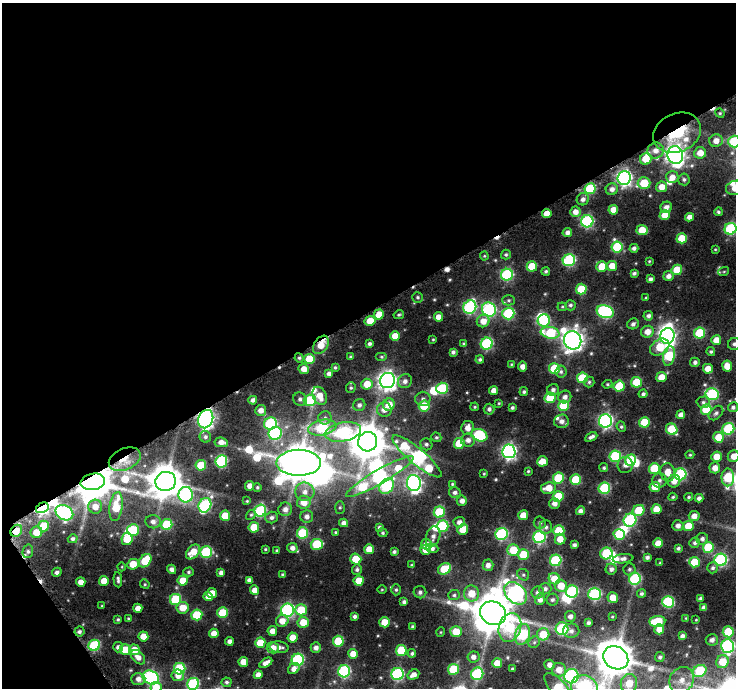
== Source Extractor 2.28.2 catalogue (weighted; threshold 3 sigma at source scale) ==
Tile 1 of 2 x 2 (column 1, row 1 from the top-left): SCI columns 15-748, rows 737-1422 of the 1496 x 1477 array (HDU 1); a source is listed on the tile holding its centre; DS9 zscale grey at full resolution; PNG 738 x 690 px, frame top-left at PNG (2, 3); each listed source drawn as its Kron ellipse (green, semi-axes under 4 px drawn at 4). Shown black and unused: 47% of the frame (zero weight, under 8 of 16 exposures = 3% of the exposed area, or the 3 px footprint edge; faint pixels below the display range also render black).
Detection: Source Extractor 2.28.2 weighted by HDU 2 'WHT'; one run over the whole footprint, this tile lists its part. Background 0.115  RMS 0.019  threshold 0.0795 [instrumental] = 3 sigma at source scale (4.09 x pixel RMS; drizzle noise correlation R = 1.36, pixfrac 0.8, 0.0396/0.0396 arcsec/px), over >= 5 px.
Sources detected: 437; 15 inside a brighter object's white glare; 5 cosmic-ray / hot-pixel residue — neither listed nor drawn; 7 inside a brighter listed object's ellipse — not listed separately; the other 410 listed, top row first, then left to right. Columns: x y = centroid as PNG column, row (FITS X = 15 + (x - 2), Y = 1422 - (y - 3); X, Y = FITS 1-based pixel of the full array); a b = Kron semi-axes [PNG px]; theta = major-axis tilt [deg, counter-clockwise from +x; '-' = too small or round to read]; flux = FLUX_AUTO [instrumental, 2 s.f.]
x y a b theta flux
720 113 5 4 - 2.4
677 133 25 19 23 110
716 141 7 6 - 15
734 142 6 6 - 120
656 151 8 8 - 14
700 153 6 5 - 21
675 155 9 8 - 930
646 159 6 5 - 38
672 177 6 6 - 14
624 178 7 6 - 560
684 179 6 5 - 4.1
644 183 6 6 - 66
662 187 5 5 - 19
735 188 9 7 15 27
590 189 5 5 - 130
612 189 6 6 - 9.1
583 199 6 6 - 7.5
666 207 6 5 - 8.9
613 210 5 5 - 21
575 212 5 5 - 13
718 212 4 4 - 2.8
547 213 5 4 - 19
665 215 5 5 - 28
689 217 4 4 - 11
587 221 6 6 - 240
730 229 6 5 - 180
642 230 5 5 - 40
567 233 5 4 - 7.3
682 238 5 5 - 48
617 247 5 5 - 110
634 248 4 4 - 6.3
715 249 4 3 - 1.5
506 254 5 5 - 3.1
484 256 4 4 - 1.9
569 260 6 6 - 210
649 261 4 3 - 1.9
532 266 5 5 - 50
602 266 5 5 - 39
612 266 5 5 - 24
677 270 5 5 - 46
546 271 4 4 - 3.3
724 271 5 3 - 1.7
634 273 4 3 - 4.1
507 275 6 6 - 200
668 276 5 5 - 8.9
650 279 4 4 - 4.9
581 289 5 5 - 67
418 297 5 5 - 3
646 298 4 3 - 1.9
509 300 6 5 - 3.7
570 305 5 5 - 3.8
470 307 7 6 - 250
562 307 4 4 - 2.1
489 309 7 6 - 260
605 312 9 6 -19 280
508 313 6 6 - 160
379 315 5 5 - 31
399 315 5 3 - 2.4
648 316 5 5 - 5.9
438 317 4 4 - 16
544 320 6 6 - 120
370 321 5 5 - 28
483 321 6 6 - 19
633 324 6 5 - 5.4
647 332 6 6 - 17
550 333 9 6 -9 100
700 333 5 5 - 94
395 336 5 5 - 23
667 336 8 7 - 570
433 339 3 2 - 1.7
573 340 9 8 - 1200
716 340 5 5 - 21
369 344 3 3 - 4
464 344 4 3 - 2.5
487 344 6 6 - 200
734 344 6 6 - 4.8
321 345 10 6 56 25
660 347 10 7 32 58
453 352 4 4 - 4.4
711 352 4 4 - 3.2
669 356 10 6 78 110
351 357 4 3 - 2.2
382 357 6 4 0 2.6
299 358 5 4 - 2.9
309 359 5 5 - 48
480 359 4 4 - 3.6
695 362 5 4 - 5.1
512 364 4 3 - 1.9
522 366 5 4 - 10
727 366 5 5 - 22
335 367 4 3 - 2.4
554 368 5 5 - 76
304 369 5 5 - 14
708 369 5 4 - 20
561 372 6 5 - 4
329 373 4 4 - 6.8
661 377 5 5 - 25
582 378 5 5 - 67
387 381 8 7 - 950
405 381 7 7 - 8.2
589 382 5 5 - 3.2
636 382 5 5 - 58
367 384 5 5 - 31
607 384 5 4 - 2.2
619 386 5 5 - 55
351 388 5 5 - 2.9
442 388 6 5 - 120
553 390 6 5 - 6
494 391 4 4 - 13
524 392 4 4 - 3.2
643 394 4 4 - 4.1
712 394 6 6 - 190
320 396 9 6 -65 21
565 397 7 6 - 8.2
550 398 6 5 - 60
300 399 7 6 - 5.6
423 399 7 7 - 6.1
253 400 4 4 - 6.7
310 400 6 6 - 110
703 402 6 5 - 4.7
499 403 4 3 - 1.8
359 405 6 6 - 6.1
389 405 6 6 - 28
424 406 5 5 - 62
563 406 5 5 - 73
475 407 4 3 - 2
733 407 5 5 - 4.8
512 408 3 3 - 3.5
384 409 7 7 - 14
489 409 5 5 - 5
261 410 5 5 - 12
706 410 5 5 - 71
716 413 8 6 44 5.5
681 415 4 4 - 12
325 418 7 6 - 5.5
206 419 9 7 68 600
561 421 7 7 - 11
605 421 6 6 - 430
644 422 5 5 - 58
270 423 6 6 - 160
322 427 14 7 10 140
621 427 5 4 - 2.9
468 428 7 6 - 14
672 429 6 5 - 72
728 429 6 6 - 150
343 432 18 9 11 180
275 433 7 6 - 210
479 435 8 6 -20 130
205 437 6 5 - 4.3
436 437 5 4 - 3.2
591 437 6 3 26 5.9
718 437 5 5 - 37
468 440 7 6 - 9.8
221 442 7 5 -8 12
368 442 10 9 - 4800
459 443 6 5 - 51
426 444 6 5 - 4.4
509 451 7 6 - 530
690 455 4 4 - 2.2
417 456 31 8 -40 390
615 456 6 5 - 120
734 456 6 5 - 19
717 457 5 5 - 27
125 459 17 10 25 34
631 460 6 5 - 95
221 461 6 6 - 170
542 461 5 5 - 24
299 463 22 13 0 5800
201 465 5 5 - 55
625 465 8 7 - 9.8
604 468 4 4 - 3
654 468 5 5 - 74
715 468 5 5 - 16
528 471 4 4 - 2.1
668 472 9 7 -82 20
484 474 4 4 - 1.8
680 474 6 6 - 180
380 477 39 7 30 380
728 477 9 6 90 99
558 478 5 5 - 87
576 480 5 5 - 63
659 480 7 7 - 6.1
166 481 10 9 - 4100
674 481 6 6 - 14
93 482 12 8 11 6600
414 483 8 7 - 530
452 484 4 4 - 2.3
250 486 5 4 - 11
387 486 8 6 49 140
257 487 4 4 - 2.5
655 487 5 5 - 27
548 488 7 5 10 26
604 488 6 5 - 130
305 492 9 9 - 15
455 492 6 5 - 5.8
186 495 8 7 - 270
558 496 5 5 - 57
673 497 4 4 - 2.4
689 497 4 3 - 2.7
699 498 4 4 - 6.6
247 501 3 3 - 1.8
462 501 5 5 - 9.8
304 502 6 6 - 25
554 503 5 5 - 11
205 505 7 6 - 190
116 506 14 6 81 51
95 507 7 7 - 18
42 508 7 4 30 330
340 508 6 5 - 2.7
285 509 7 6 - 9.8
656 509 5 5 - 30
639 510 6 5 - 50
260 511 6 5 - 150
580 511 4 4 - 7.5
439 512 5 5 - 81
64 513 9 7 -31 320
251 515 5 4 - 2.5
523 515 5 5 - 24
225 516 5 5 - 40
307 516 6 6 - 7.9
694 516 5 5 - 15
272 518 6 5 - 5.5
630 520 7 6 - 200
153 522 7 6 - 8.1
459 522 5 5 - 8.8
344 523 4 4 - 8.2
540 523 6 6 - 4.2
167 525 5 5 - 95
678 525 5 5 - 8.3
44 526 5 5 - 57
443 526 6 5 - 110
688 526 5 5 - 34
254 527 5 5 - 37
379 527 4 3 - 3.7
546 527 7 6 - 5.8
463 529 6 5 - 29
133 530 6 5 - 77
16 531 6 5 - 30
559 531 5 5 - 75
36 532 6 5 - 28
336 532 4 3 - 2.1
302 533 5 5 - 110
383 533 4 4 - 2.6
502 534 6 6 - 220
619 535 6 5 - 84
433 536 10 7 74 9
539 537 6 6 - 250
73 539 5 4 - 4.6
127 539 6 5 - 44
560 539 5 5 - 21
702 539 6 6 - 5.6
658 543 5 5 - 21
695 543 5 5 - 4.2
317 544 6 5 - 91
426 544 5 5 - 17
574 545 4 4 - 5.4
708 547 5 5 - 80
292 548 5 5 - 8.7
432 548 6 4 -4 5.7
678 548 4 3 - 3.5
265 549 3 3 - 1.8
369 549 5 5 - 25
277 550 3 3 - 2.1
425 550 5 5 - 15
513 550 6 5 - 51
28 551 7 5 77 4.9
193 552 8 5 49 28
206 552 6 5 - 140
394 552 4 3 - 3.9
606 553 6 5 - 110
523 555 5 5 - 63
647 557 4 3 - 4.8
356 559 6 5 - 40
623 559 10 4 7 6.6
556 560 6 5 - 160
721 560 6 6 - 240
145 561 7 5 51 64
694 562 5 5 - 53
660 563 3 3 - 1.7
133 564 6 5 - 37
412 565 4 3 - 1.9
488 565 5 5 - 10
122 567 4 3 - 1.4
713 568 5 5 - 3.9
172 569 5 4 - 7.5
357 569 5 5 - 4.2
444 569 7 5 26 66
611 569 5 5 - 6.3
629 569 6 6 - 3.9
57 572 5 4 - 6.4
188 572 5 4 - 3.2
221 573 4 4 - 6.7
283 575 4 4 - 3.4
523 575 6 5 - 3.6
554 579 6 5 - 29
635 579 6 6 - 200
118 580 8 4 -87 4.7
183 580 5 5 - 28
249 580 4 4 - 6.1
104 581 5 5 - 26
359 581 5 5 - 35
81 582 5 4 - 15
145 584 5 4 - 2.3
561 586 6 6 - 27
545 589 6 5 - 5.6
254 590 5 4 - 13
382 590 4 3 - 1.5
396 590 5 5 - 3.1
420 592 6 6 - 5.7
538 592 6 6 - 6.8
572 592 6 6 - 170
212 593 5 5 - 20
471 593 8 7 - 31
516 593 13 9 -43 530
595 594 6 6 - 210
641 594 4 4 - 3.5
454 595 6 5 - 3.8
208 597 5 4 - 13
613 598 5 5 - 24
700 598 4 3 - 3
175 599 5 5 - 110
540 600 5 5 - 8.2
552 600 6 6 - 4.6
404 602 4 3 - 4.7
668 602 6 6 - 170
102 606 4 3 - 1.7
704 607 4 4 - 6.4
138 608 4 4 - 13
183 608 6 6 - 27
288 610 6 6 - 310
301 610 5 5 - 55
223 613 5 5 - 71
493 613 13 11 -23 6500
197 615 5 5 - 78
355 616 4 3 - 4.8
570 616 5 5 - 7.1
612 617 4 3 - 1.9
128 618 4 3 - 1.9
686 618 4 3 - 1.3
118 619 4 3 - 2.7
696 620 3 2 - 1.3
282 621 6 6 - 18
303 622 5 5 - 37
385 622 5 5 - 37
657 622 8 5 4 72
588 623 4 4 - 4.5
412 626 3 3 - 2.3
510 627 15 11 72 120
562 629 6 6 - 140
659 629 5 5 - 16
272 631 5 5 - 13
571 631 8 7 - 7.4
79 632 5 5 - 4.9
441 632 5 3 - 1.4
456 632 6 5 - 43
728 632 5 5 - 58
214 633 5 4 - 18
543 634 6 6 - 42
522 635 11 7 74 130
143 636 5 5 - 23
682 636 4 4 - 6.2
293 637 5 5 - 23
712 640 6 5 - 6.6
229 641 4 4 - 7.8
338 641 5 5 - 83
534 642 6 5 - 3.7
260 643 5 5 - 42
94 645 6 5 - 140
727 646 7 6 - 290
118 647 5 5 - 7.6
279 647 9 6 -4 8.4
273 648 6 5 - 16
316 648 5 5 - 8.2
125 650 5 5 - 36
134 650 5 5 - 26
401 651 5 5 - 76
412 653 4 4 - 3.6
353 654 5 5 - 20
138 657 8 5 -46 11
473 657 6 5 - 9.1
660 657 5 5 - 3.8
616 658 13 11 -35 5200
298 660 6 6 - 210
243 662 5 5 - 19
722 662 7 6 - 40
266 663 7 4 32 11
497 663 5 5 - 24
549 665 5 5 - 10
180 669 6 5 - 120
294 669 6 5 - 11
453 669 5 5 - 88
512 669 3 3 - 2.4
559 670 7 7 - 18
344 671 6 6 - 220
700 671 7 5 33 98
398 674 6 6 - 240
477 674 6 6 - 170
178 675 6 6 - 15
258 675 4 4 - 11
413 675 6 4 29 11
571 676 7 7 - 320
151 677 8 6 -21 360
138 679 7 6 - 10
682 680 13 11 57 25
227 682 5 5 - 3.9
193 684 6 6 - 200
629 684 10 8 74 38
156 687 5 5 - 27
584 687 13 11 -20 310
558 688 19 8 -47 110
Overlapping masked pixels (flux is a lower limit): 8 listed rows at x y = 677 133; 321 345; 206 419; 125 459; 93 482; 42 508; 16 531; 79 632
Isophote crosses this tile's border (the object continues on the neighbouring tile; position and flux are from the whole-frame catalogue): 11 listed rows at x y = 734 142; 735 188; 730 229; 734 344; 734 456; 616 658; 193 684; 629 684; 156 687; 584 687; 558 688